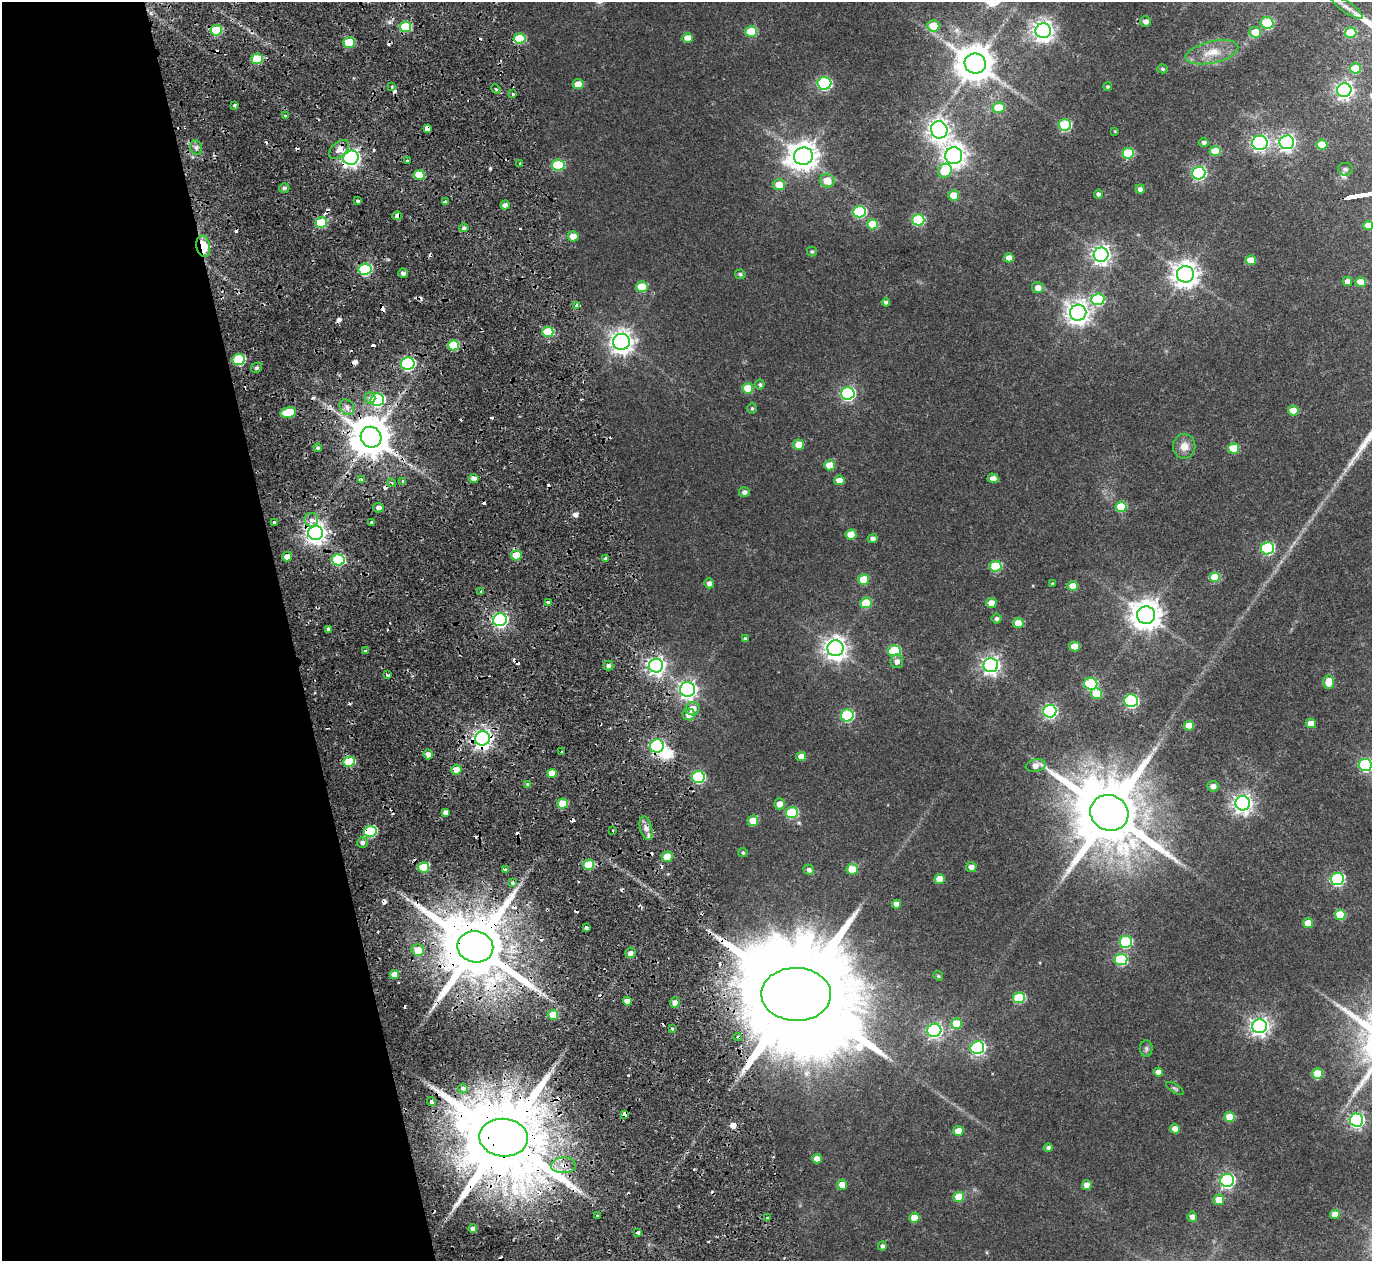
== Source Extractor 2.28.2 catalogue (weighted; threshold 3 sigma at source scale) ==
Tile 5 of 4 x 4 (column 1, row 2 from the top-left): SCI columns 1-1370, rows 2626-3884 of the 5478 x 5297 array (HDU 1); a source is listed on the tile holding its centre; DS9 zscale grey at full resolution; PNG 1374 x 1263 px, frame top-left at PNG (2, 2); each listed source drawn as its Kron ellipse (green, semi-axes under 4 px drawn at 4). Shown black and unused: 21% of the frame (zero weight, under 2 of 4 exposures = <1% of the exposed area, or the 3 px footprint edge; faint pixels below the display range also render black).
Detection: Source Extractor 2.28.2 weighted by HDU 2 'WHT'; one run over the whole footprint, this tile lists its part. Background 0.0284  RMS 0.0048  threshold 0.0215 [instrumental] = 3 sigma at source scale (4.5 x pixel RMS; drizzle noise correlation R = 1.50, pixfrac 1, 0.0396/0.0396 arcsec/px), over >= 5 px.
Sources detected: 299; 1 inside a brighter object's white glare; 51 cosmic-ray / hot-pixel residue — neither listed nor drawn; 1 inside a brighter listed object's ellipse — not listed separately; the other 246 listed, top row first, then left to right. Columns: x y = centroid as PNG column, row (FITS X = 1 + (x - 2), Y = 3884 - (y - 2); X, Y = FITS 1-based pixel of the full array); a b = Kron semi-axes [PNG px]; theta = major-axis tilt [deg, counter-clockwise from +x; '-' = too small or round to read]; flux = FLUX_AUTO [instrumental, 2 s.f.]
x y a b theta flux
1347 7 19 5 -35 2.2
1146 21 5 5 - 1.9
1267 23 6 6 - 18
933 26 6 5 - 9.2
405 27 6 5 - 20
216 30 6 5 - 18
751 31 6 5 - 16
1043 31 8 7 - 240
1255 32 6 5 - 7
1351 33 6 5 - 17
520 38 6 5 - 16
688 38 5 5 - 4.3
349 42 5 5 - 14
1212 52 27 11 13 7.3
257 59 5 5 - 14
975 64 10 10 - 1100
1355 68 5 5 - 7.8
1162 69 5 4 - 0.7
824 83 7 6 - 56
578 84 5 5 - 4.1
392 87 3 2 - 0.86
1108 87 4 4 - 0.62
496 89 5 3 - 0.49
1344 90 7 7 - 130
513 94 4 4 - 0.47
235 105 4 3 - 1.1
999 108 6 5 - 9.6
285 116 3 3 - 1.4
1065 125 6 5 - 29
427 128 4 3 - 42
939 130 9 8 - 240
1115 131 3 3 - 0.36
1204 142 5 4 - 1.2
1287 142 7 7 - 130
1260 143 8 7 - 97
1322 145 5 5 - 12
196 148 7 5 -70 1.3
339 149 12 7 43 4.5
1215 151 5 5 - 9.5
1128 153 6 5 - 19
803 156 9 8 - 520
954 156 8 8 - 300
351 158 8 7 - 160
407 161 3 2 - 0.52
520 163 3 3 - 0.72
558 165 6 5 - 26
1345 169 7 6 - 1.1
945 171 7 6 - 12
1199 173 7 6 - 70
419 175 5 5 - 11
827 180 7 6 - 6.6
779 185 6 5 - 5.8
284 188 5 4 - 1
1140 189 4 4 - 1.5
1098 194 4 4 - 1.1
954 195 5 5 - 7.6
358 201 3 3 - 1.6
445 202 4 3 - 0.9
505 205 4 4 - 1.9
859 212 6 6 - 35
397 216 5 4 - 4.8
918 220 6 5 - 29
321 223 6 5 - 20
872 224 5 5 - 10
1368 225 5 4 - 4.9
464 228 4 4 - 0.9
573 236 5 5 - 4.4
203 246 11 6 -78 13
812 252 5 5 - 0.67
1101 255 7 7 - 180
1009 258 5 4 - 3
1251 260 5 5 - 6.2
365 269 6 5 - 41
403 273 5 4 - 1.6
740 274 5 4 - 0.9
1185 274 8 8 - 410
1347 281 5 5 - 2.3
1361 282 5 5 - 6.5
642 287 6 5 - 13
1038 288 6 5 - 3
1098 299 6 6 - 32
886 302 4 4 - 1.3
577 306 4 3 - 7.6
1078 313 8 8 - 310
548 332 5 5 - 19
621 342 8 8 - 320
453 345 5 5 - 17
239 359 6 5 - 29
408 364 7 6 - 68
256 368 6 4 29 0.88
760 385 5 5 - 0.89
748 388 5 5 - 10
848 393 7 6 - 77
370 398 6 5 - 2.2
377 400 7 6 - 54
347 407 8 7 - 2.1
752 408 5 5 - 0.56
1293 411 5 5 - 8.1
288 412 8 5 15 15
371 437 11 10 - 1300
799 445 5 5 - 6.2
1184 446 12 11 - 3.9
318 448 4 4 - 0.94
1233 448 5 5 - 13
830 465 5 5 - 7.4
993 478 5 4 - 2.4
474 479 5 4 - 2.4
361 480 3 3 - 1.8
839 480 5 5 - 4.2
403 482 4 3 - 1.1
392 483 4 3 - 0.53
744 492 5 5 - 1.5
1121 507 5 5 - 14
379 508 5 5 - 1.9
311 520 7 7 - 2.2
275 522 3 3 - 1
371 522 4 3 - 0.5
315 533 7 7 - 290
851 534 5 5 - 6.9
873 538 5 4 - 1.6
1267 548 6 6 - 48
516 555 5 5 - 8
287 557 5 4 - 2.9
606 559 3 3 - 3.4
338 560 6 5 - 30
996 566 6 5 - 22
1215 577 5 5 - 14
864 580 5 5 - 11
709 583 5 5 - 1.8
1052 583 3 3 - 0.44
1073 586 5 5 - 7.3
481 591 4 3 - 0.71
548 602 3 3 - 1.6
866 603 5 5 - 14
991 603 5 5 - 3.9
1146 615 9 9 - 580
997 619 5 5 - 1
500 620 7 6 - 100
1018 623 5 5 - 7
328 629 4 3 - 2.6
745 638 4 3 - 0.67
1074 646 5 5 - 5.4
835 648 8 8 - 300
365 650 3 3 - 1.9
894 651 6 5 - 28
897 661 7 6 - 2
608 665 5 5 - 1.3
656 665 7 7 - 170
991 665 7 7 - 160
388 675 4 3 - 1.2
1329 682 7 5 88 6.3
1091 684 6 6 - 39
687 689 7 7 - 160
1097 693 5 5 - 10
1131 701 6 6 - 60
693 709 7 6 - 4.7
1050 711 7 6 - 74
689 715 6 6 - 3
847 715 6 6 - 41
1311 723 5 4 - 4.9
1189 726 5 5 - 6.7
482 738 7 7 - 210
657 746 7 6 - 81
562 752 3 3 - 0.99
428 754 5 4 - 2.4
801 756 5 4 - 3.8
349 762 5 5 - 16
1036 765 10 6 10 3
1365 765 6 6 - 49
456 770 5 5 - 4.6
552 774 5 4 - 5.5
698 777 6 6 - 40
528 784 3 3 - 1.5
1213 786 5 5 - 2.2
1243 803 7 7 - 200
563 804 5 5 - 9.9
779 804 5 5 - 3.7
445 812 4 4 - 1.6
792 813 6 5 - 26
1109 813 19 17 -26 4500
753 821 5 5 - 5.9
646 828 12 6 -76 2.4
370 831 6 5 - 29
613 831 3 2 - 0.46
362 842 5 5 - 1.4
743 853 5 4 - 0.62
667 857 5 5 - 7.9
589 865 5 5 - 14
424 867 5 5 - 16
971 867 5 5 - 2.2
852 869 5 5 - 8
505 870 4 3 - 0.87
809 870 5 5 - 1.4
939 879 5 5 - 6.3
1337 879 6 6 - 53
512 883 4 3 - 1.7
897 904 4 4 - 3
1340 915 5 5 - 13
1308 923 5 5 - 7.1
586 928 4 3 - 2
1126 942 6 6 - 36
475 947 18 15 -10 4400
418 950 6 6 - 6.2
630 953 5 5 - 2
1121 960 6 5 - 29
394 974 5 4 - 3.4
938 976 5 4 - 0.48
796 994 35 26 -2 15000
1019 998 6 5 - 24
627 1001 4 4 - 3.7
675 1002 5 5 - 2.4
553 1015 5 5 - 10
957 1024 5 5 - 9.7
1259 1026 7 7 - 170
672 1029 4 3 - 0.63
934 1030 7 6 - 93
738 1037 4 3 - 0.9
977 1048 7 6 - 78
1146 1049 8 6 -89 1.1
1158 1072 4 4 - 3.1
1317 1074 5 5 - 12
1175 1088 10 4 -32 0.72
463 1089 5 4 - 1.3
431 1102 4 3 - 3.2
625 1114 4 4 - 5.3
1230 1117 5 5 - 9.1
1356 1120 7 6 - 89
1175 1129 5 5 - 4.4
958 1131 5 5 - 7.4
504 1138 24 19 -5 7700
1048 1147 4 4 - 0.89
817 1159 5 4 - 3
563 1165 12 8 2 4.5
1227 1180 7 6 - 89
842 1185 5 5 - 4
1087 1185 5 4 - 3.4
959 1197 5 5 - 9.5
1219 1200 5 5 - 6
1335 1214 5 4 - 5
598 1215 3 3 - 1.6
768 1217 3 3 - 2
1192 1217 5 5 - 2
914 1218 5 5 - 6.4
473 1229 4 4 - 2.1
638 1232 3 3 - 1.1
882 1246 5 4 - 0.99
Overlapping masked pixels (flux is a lower limit): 19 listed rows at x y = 257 59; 351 158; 397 216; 321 223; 203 246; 239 359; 371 437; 315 533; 338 560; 482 738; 657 746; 646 828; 370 831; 424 867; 475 947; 796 994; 625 1114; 504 1138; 563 1165
Isophote crosses this tile's border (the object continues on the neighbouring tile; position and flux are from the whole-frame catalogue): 1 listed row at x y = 1365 765